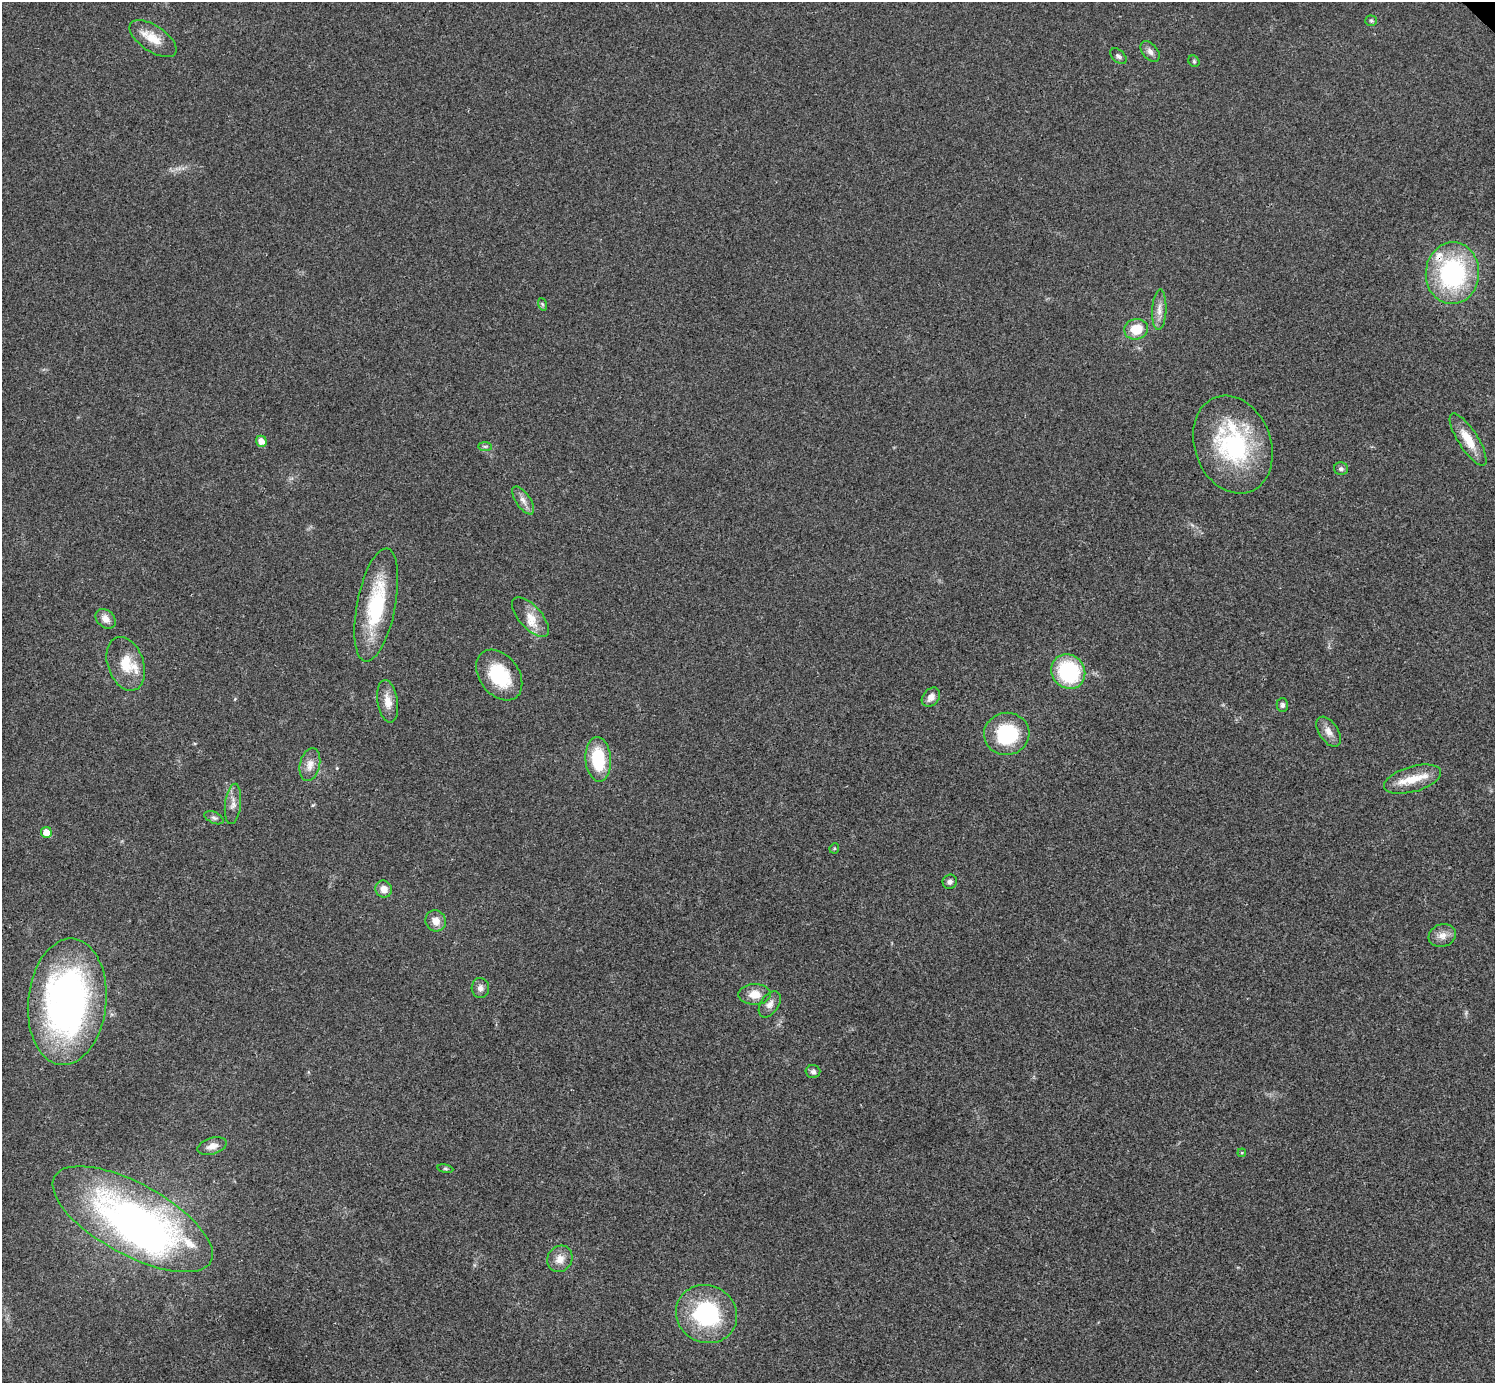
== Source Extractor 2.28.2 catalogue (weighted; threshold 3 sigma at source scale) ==
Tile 7 of 4 x 4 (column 3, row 2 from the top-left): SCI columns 2994-4486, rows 3063-4443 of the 5983 x 5983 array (HDU 1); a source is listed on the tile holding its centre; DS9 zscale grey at full resolution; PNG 1497 x 1385 px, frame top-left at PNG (2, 2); each listed source drawn as its Kron ellipse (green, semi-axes under 4 px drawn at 4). Shown black and unused: <1% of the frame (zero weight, under 3 of 4 exposures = <1% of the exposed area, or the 3 px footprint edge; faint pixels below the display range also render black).
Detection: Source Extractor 2.28.2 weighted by HDU 2 'WHT'; one run over the whole footprint, this tile lists its part. Background 0.0195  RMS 0.004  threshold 0.0181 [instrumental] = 3 sigma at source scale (4.5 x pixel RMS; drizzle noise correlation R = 1.50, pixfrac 1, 0.05/0.05 arcsec/px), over >= 5 px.
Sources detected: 53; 1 inside a brighter object's white glare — neither listed nor drawn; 4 inside a brighter listed object's ellipse — not listed separately; the other 48 listed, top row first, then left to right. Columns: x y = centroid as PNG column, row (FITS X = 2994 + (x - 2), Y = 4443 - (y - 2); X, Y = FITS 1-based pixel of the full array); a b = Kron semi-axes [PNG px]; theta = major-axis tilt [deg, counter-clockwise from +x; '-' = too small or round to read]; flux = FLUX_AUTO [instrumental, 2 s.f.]
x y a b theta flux
1371 21 5 5 - 0.63
153 39 27 13 -34 7.7
1150 52 12 7 -51 1.9
1118 56 10 6 -43 1.1
1194 61 6 5 - 0.63
1452 273 31 26 86 57
542 304 6 4 -71 0.6
1159 310 20 7 87 3.4
1136 329 12 10 13 9
1468 440 30 10 -57 8.9
261 441 5 5 - 3.3
1233 445 50 38 -69 49
485 446 7 4 0 0.84
1341 469 7 6 - 1
523 500 16 7 -56 2.6
376 605 57 19 79 32
531 617 25 11 -48 5.8
106 619 11 8 -42 3.2
126 664 28 18 -70 11
1068 672 18 16 -50 33
499 675 28 19 -53 21
931 697 11 8 50 2.7
388 701 21 10 -81 4.9
1282 705 7 6 - 1.1
1329 732 17 9 -56 3.4
1007 734 23 21 10 26
598 759 22 12 -86 20
310 765 17 10 78 3.9
1413 779 29 12 16 9.5
233 804 20 8 83 3.1
214 818 10 5 -25 1.2
46 832 5 5 - 4.2
834 848 5 5 - 0.52
950 882 7 7 - 1.3
384 889 8 8 - 3.4
436 921 11 10 - 4
1442 936 14 11 18 3.4
480 988 10 8 -85 2
755 994 16 10 1 4.9
67 1002 63 39 84 160
770 1004 15 9 55 2.5
813 1072 7 6 - 1.2
212 1146 15 8 17 3.2
1242 1153 4 4 - 0.41
445 1169 8 4 -8 0.66
133 1219 89 35 -29 200
560 1259 14 12 54 4.1
706 1314 31 28 -27 41